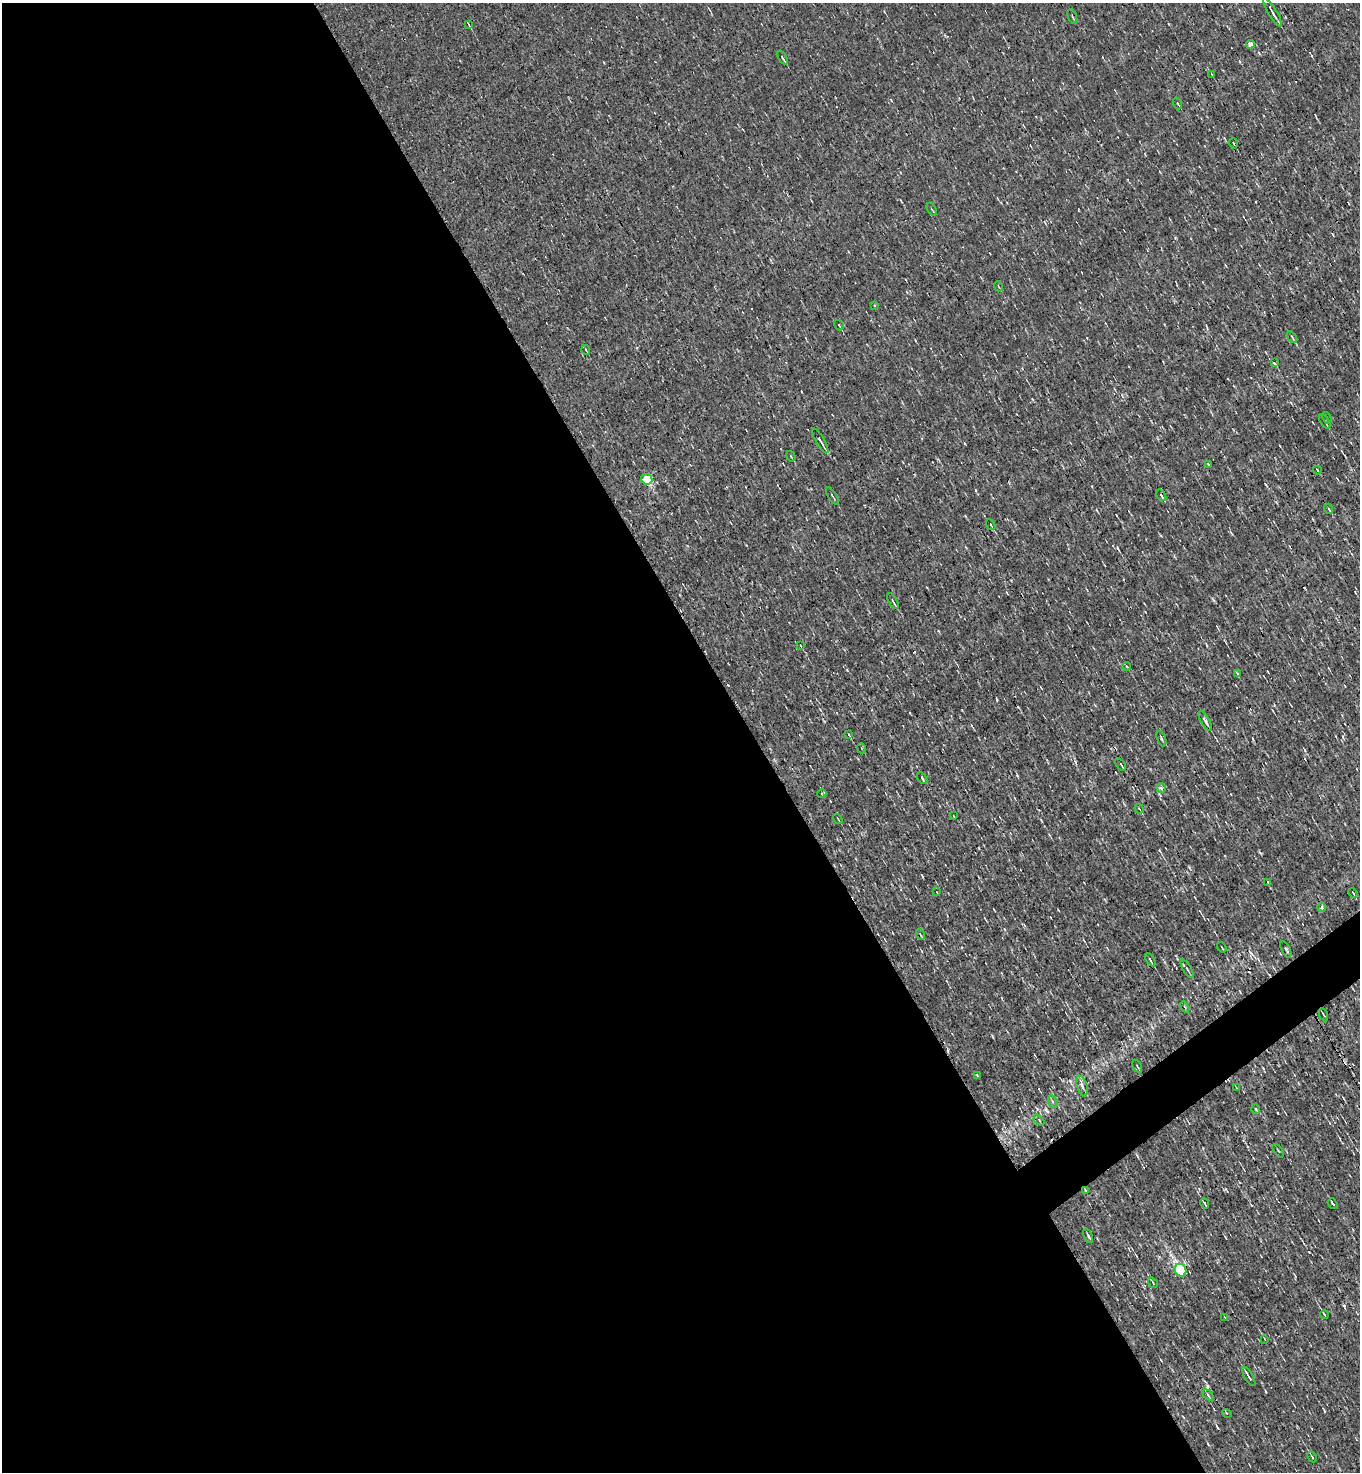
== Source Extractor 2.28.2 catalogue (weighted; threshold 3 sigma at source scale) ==
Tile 9 of 4 x 4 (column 1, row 3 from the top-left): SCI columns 290-1647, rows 1471-2940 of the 5869 x 5879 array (HDU 1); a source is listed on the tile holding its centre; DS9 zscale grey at full resolution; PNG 1362 x 1474 px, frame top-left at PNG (2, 3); each listed source drawn as its Kron ellipse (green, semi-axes under 4 px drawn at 4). Shown black and unused: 57% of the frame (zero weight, under 3 of 4 exposures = <1% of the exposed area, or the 3 px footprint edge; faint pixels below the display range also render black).
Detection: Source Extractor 2.28.2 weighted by HDU 2 'WHT'; one run over the whole footprint, this tile lists its part. Background -1.16e-04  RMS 0.043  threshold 0.194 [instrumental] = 3 sigma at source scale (4.5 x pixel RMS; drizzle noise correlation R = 1.50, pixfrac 1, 0.05/0.05 arcsec/px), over >= 5 px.
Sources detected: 77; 4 cosmic-ray / hot-pixel residue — neither listed nor drawn; the other 73 listed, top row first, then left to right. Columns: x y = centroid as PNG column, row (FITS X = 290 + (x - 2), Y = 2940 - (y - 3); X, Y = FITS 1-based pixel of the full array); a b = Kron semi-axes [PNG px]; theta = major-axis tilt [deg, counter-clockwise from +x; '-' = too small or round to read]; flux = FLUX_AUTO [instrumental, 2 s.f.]
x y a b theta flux
1272 12 16 3 -60 19
1072 17 8 2 -69 4.4
468 24 4 2 - 3.5
1250 44 4 4 - 23
782 58 7 3 -58 5.5
1211 74 4 2 - 4.1
1177 103 6 3 -71 4.5
1234 143 5 3 - 3.8
932 209 7 2 -59 5
998 286 5 3 - 3.7
874 305 4 3 - 3.6
839 325 5 2 - 4.6
1292 337 7 3 -56 5.7
586 350 5 3 - 3.4
1274 363 4 3 - 21
1327 418 6 2 -61 4.7
1325 421 8 3 -58 7.5
820 441 14 3 -59 13
791 456 5 3 - 4.2
1208 464 4 3 - 3.4
1317 470 4 2 - 3.6
647 479 5 5 - 220
1161 495 6 3 -55 7
832 496 10 2 -58 6.5
1329 509 5 3 - 4.8
991 525 6 3 -56 4.4
893 601 9 3 -60 6.4
800 645 3 2 - 3.2
1127 667 4 3 - 3.4
1237 673 4 3 - 4.8
1205 721 11 3 -60 14
849 735 3 2 - 3.7
1161 739 8 2 -69 4.8
861 748 5 3 - 3.7
1121 764 7 2 -55 4.9
922 778 6 3 -56 4.7
1161 788 5 4 - 6.1
822 793 4 3 - 4.2
1139 809 5 2 - 3.6
954 816 3 2 - 2.8
838 819 5 3 - 4.1
1268 882 4 2 - 4.3
937 892 3 2 - 2.7
1353 893 5 3 - 3.9
1322 907 5 4 - 13
920 934 5 3 - 4.3
1222 947 5 2 - 3.2
1286 949 9 3 -65 6.4
1150 960 7 2 -57 10
1187 969 10 2 -59 7.6
1185 1007 6 3 -55 4.6
1323 1015 7 2 -68 4.4
1137 1066 7 2 -59 4
977 1075 3 2 - 2.9
1082 1086 11 5 -72 14
1236 1087 3 2 - 2.8
1052 1101 6 4 -71 5.6
1256 1109 5 3 - 3.7
1039 1120 6 4 -47 5.5
1278 1151 8 2 -55 3.5
1085 1190 3 2 - 3.5
1204 1203 5 2 - 6.2
1333 1204 6 2 -51 8.9
1088 1236 8 3 -66 6.8
1181 1270 7 5 -62 510
1153 1283 6 3 -56 4.9
1324 1314 4 2 - 6.5
1224 1317 3 2 - 2.6
1265 1339 3 2 - 3.4
1249 1377 11 2 -59 14
1208 1395 6 4 -47 6.2
1227 1413 5 3 - 5.3
1312 1457 6 3 -61 6.1
Overlapping masked pixels (flux is a lower limit): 1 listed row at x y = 1085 1190
Unlisted compact peaks at least as high as the median listed source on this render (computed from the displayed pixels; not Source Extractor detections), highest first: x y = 1344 1306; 847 670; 1309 1252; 1305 750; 1189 867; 1218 1428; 1075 762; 891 100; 1266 1392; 1208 1444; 1260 853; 1278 1113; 1175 238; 1343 736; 976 490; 1263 1068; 746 545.